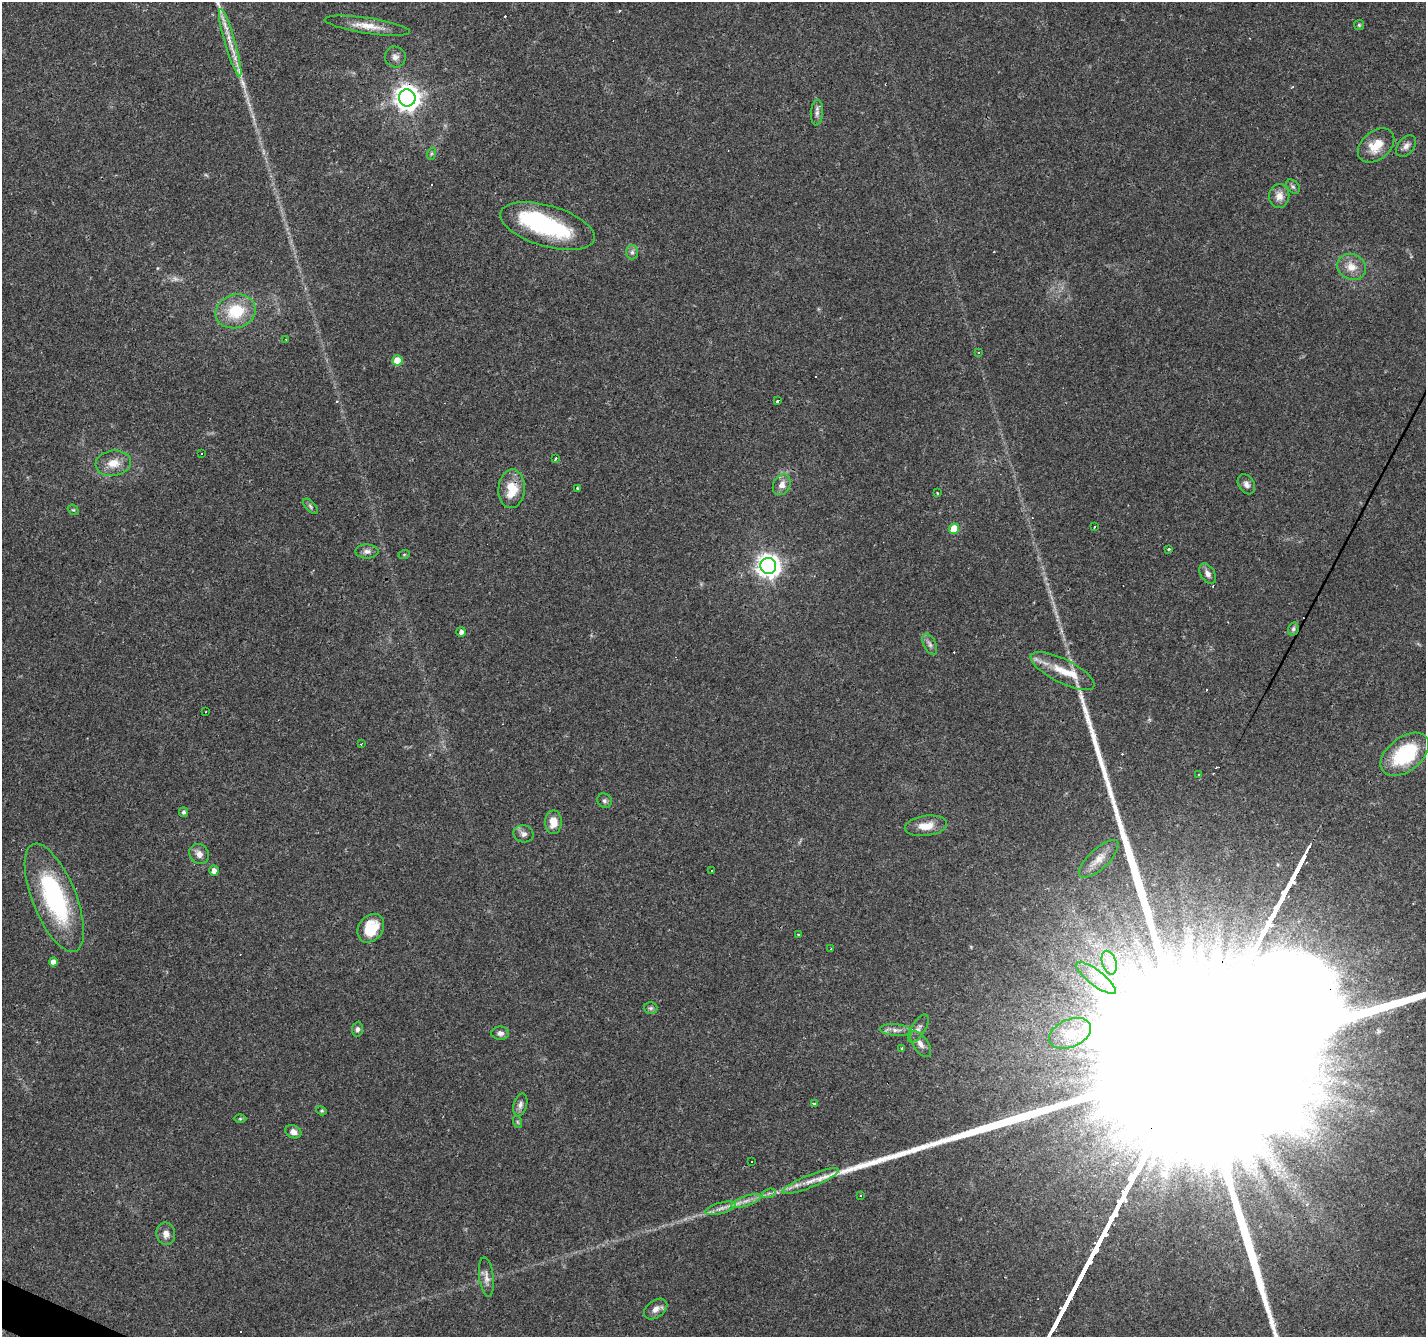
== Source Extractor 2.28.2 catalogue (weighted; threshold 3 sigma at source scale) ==
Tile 7 of 4 x 4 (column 3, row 2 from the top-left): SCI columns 2849-4272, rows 2872-4206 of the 5699 x 5807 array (HDU 1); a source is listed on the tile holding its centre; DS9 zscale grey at full resolution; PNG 1428 x 1339 px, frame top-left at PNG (2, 2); each listed source drawn as its Kron ellipse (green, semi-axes under 4 px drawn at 4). Shown black and unused: <1% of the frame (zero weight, under 3 of 4 exposures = <1% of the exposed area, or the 3 px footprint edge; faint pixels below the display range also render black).
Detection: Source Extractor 2.28.2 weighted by HDU 2 'WHT'; one run over the whole footprint, this tile lists its part. Background 0.052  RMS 0.0037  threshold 0.0165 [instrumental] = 3 sigma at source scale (4.5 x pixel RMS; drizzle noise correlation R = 1.50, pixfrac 1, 0.0396/0.0396 arcsec/px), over >= 5 px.
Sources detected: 111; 2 too faint to see at this stretch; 2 inside a brighter object's white glare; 18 cosmic-ray / hot-pixel residue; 2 long thin detections or spike segments (spike, bleed or trail) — neither listed nor drawn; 4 inside a brighter listed object's ellipse — not listed separately; the other 83 listed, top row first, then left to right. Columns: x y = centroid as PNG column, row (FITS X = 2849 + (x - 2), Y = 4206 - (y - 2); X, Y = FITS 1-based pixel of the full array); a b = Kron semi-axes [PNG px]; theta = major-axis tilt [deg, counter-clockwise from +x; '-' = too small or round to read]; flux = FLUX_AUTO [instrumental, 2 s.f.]
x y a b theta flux
1359 25 5 5 - 0.5
367 26 43 8 -8 6.3
230 43 35 5 -74 5.6
395 57 10 10 - 2
407 98 8 8 - 350
817 113 13 6 86 1.6
1376 146 21 14 40 7.6
1406 146 12 8 49 1.8
431 154 6 4 71 0.53
1293 186 8 5 -48 0.84
1279 196 12 10 81 3.2
547 226 49 20 -16 37
632 252 7 6 - 1.1
1351 267 15 12 -26 4.5
236 311 20 16 17 14
286 339 3 2 - 0.55
979 352 3 3 - 0.3
397 360 5 5 - 7.7
778 401 4 3 - 2.2
202 453 3 2 - 0.26
555 458 3 3 - 0.84
113 463 18 12 7 5.2
1246 484 11 7 -57 1.7
782 485 11 8 62 3
578 488 3 3 - 0.86
512 489 19 13 86 9.2
938 493 3 3 - 0.73
310 506 9 4 -47 0.79
73 510 6 4 -40 0.45
1094 527 4 2 - 0.34
954 529 5 5 - 7.8
1168 549 4 3 - 0.41
367 551 11 7 -1 1.6
404 555 6 3 19 0.37
768 566 8 8 - 280
1208 574 11 7 -57 2
1293 629 7 5 78 0.75
461 632 5 5 - 1.3
930 644 11 6 -65 1.4
1063 671 35 12 -27 8.7
206 712 3 2 - 0.37
361 744 3 2 - 0.27
1405 754 27 17 38 27
1199 774 3 3 - 0.51
605 801 8 7 - 0.97
183 812 5 4 - 0.83
553 822 12 8 90 5.1
926 826 21 10 7 5.6
524 834 10 8 -12 1.7
199 854 10 9 - 2.5
1099 859 25 10 43 4.6
214 871 5 4 - 2.1
711 871 3 2 - 0.38
54 898 58 22 -68 52
371 928 15 12 53 11
799 934 3 3 - 0.81
831 949 3 2 - 0.45
53 962 4 4 - 1.8
1109 963 12 7 -72 3.3
1096 978 24 7 -37 5.8
651 1008 7 6 - 0.85
918 1028 16 7 59 1.8
357 1029 7 5 82 1.1
896 1030 16 6 -5 2.1
500 1033 9 6 -1 1.4
1070 1033 22 13 23 8.2
920 1044 15 7 -55 2.2
902 1048 3 2 - 0.8
815 1104 4 3 - 2.1
520 1105 11 6 74 1.4
321 1111 5 4 - 0.54
240 1119 6 4 0 0.52
518 1122 6 4 -71 0.5
293 1132 8 6 -23 2.1
751 1162 2 2 - 0.27
811 1181 30 6 22 5
769 1193 7 4 19 0.87
861 1196 3 3 - 0.84
746 1201 16 5 19 2.3
721 1208 16 5 16 2.2
166 1234 11 9 -78 2.5
486 1277 20 7 -83 2.3
656 1309 13 8 37 2.4
Overlapping masked pixels (flux is a lower limit): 2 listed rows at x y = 407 98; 512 489